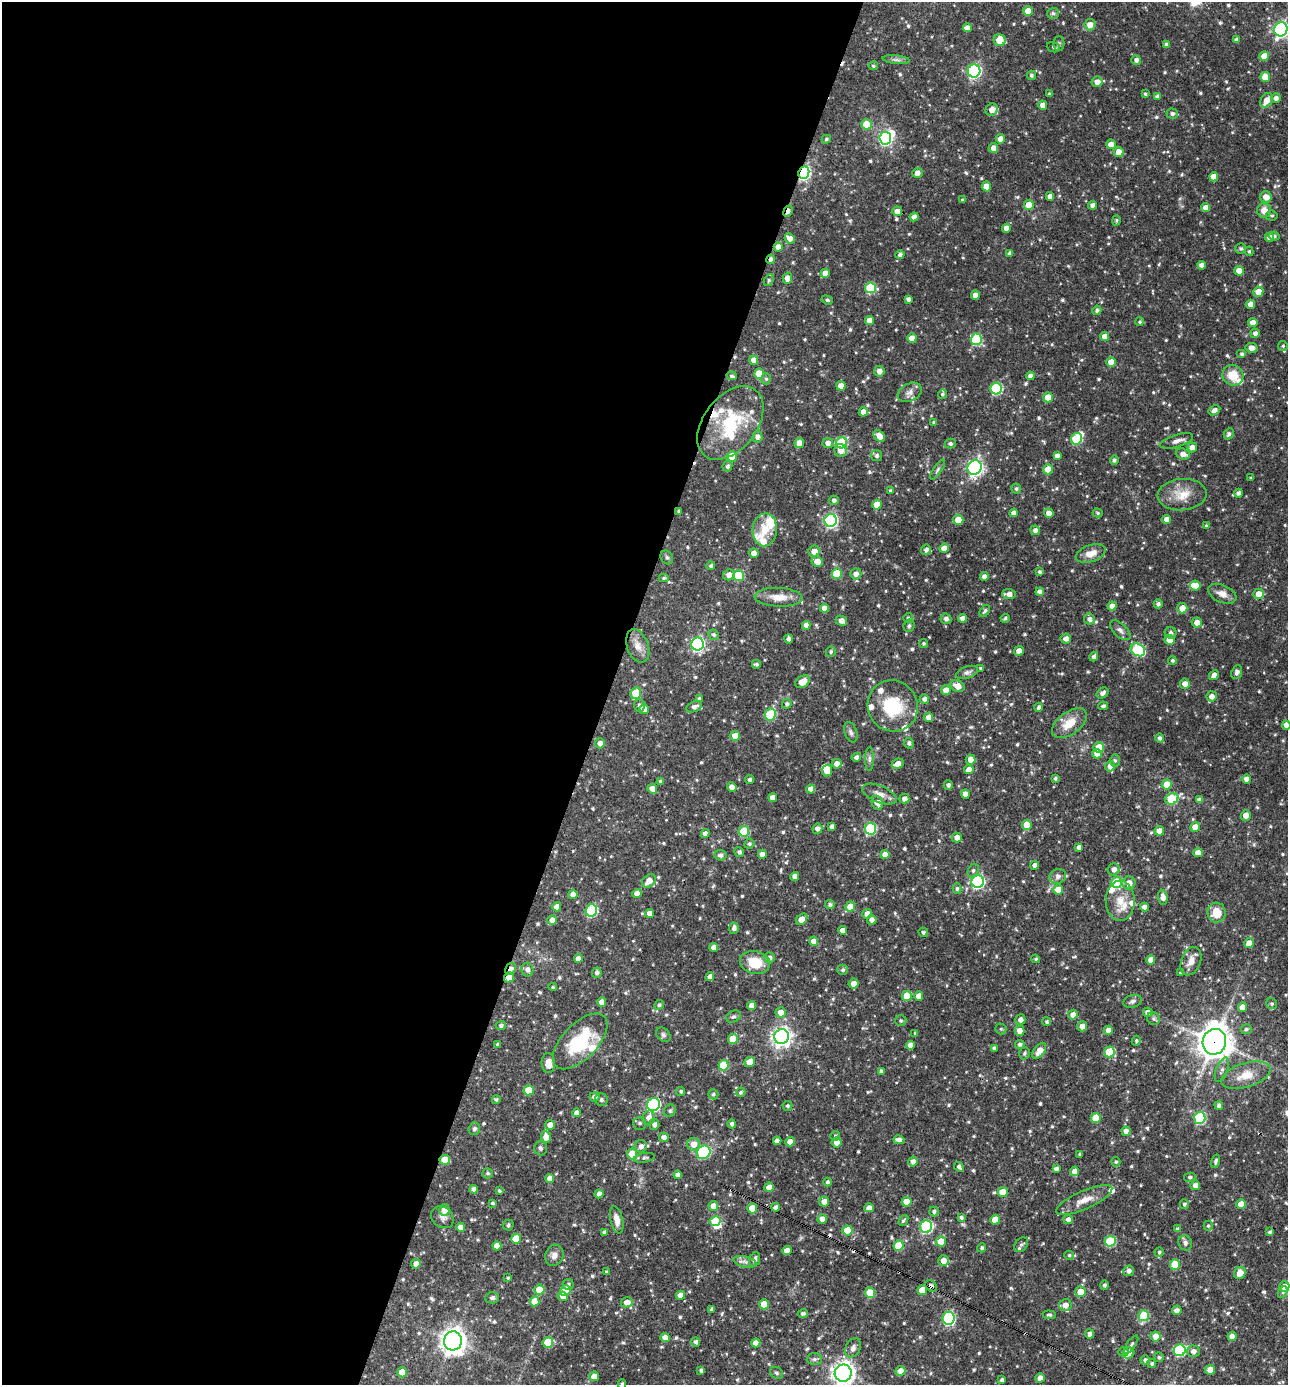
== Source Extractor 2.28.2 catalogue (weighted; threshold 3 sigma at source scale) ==
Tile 5 of 4 x 4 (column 1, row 2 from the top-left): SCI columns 270-1555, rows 2768-4150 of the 5550 x 5536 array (HDU 1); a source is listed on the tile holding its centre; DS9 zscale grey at full resolution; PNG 1290 x 1387 px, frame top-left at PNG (2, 2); each listed source drawn as its Kron ellipse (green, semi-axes under 4 px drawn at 4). Shown black and unused: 47% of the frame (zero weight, under 3 of 4 exposures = <1% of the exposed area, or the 3 px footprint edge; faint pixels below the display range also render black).
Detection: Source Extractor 2.28.2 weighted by HDU 2 'WHT'; one run over the whole footprint, this tile lists its part. Background 0.0682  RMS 0.0037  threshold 0.0164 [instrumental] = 3 sigma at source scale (4.5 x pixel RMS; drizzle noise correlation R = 1.50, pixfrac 1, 0.05/0.05 arcsec/px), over >= 5 px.
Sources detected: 758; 3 inside a brighter object's white glare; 4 cosmic-ray / hot-pixel residue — neither listed nor drawn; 21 inside a brighter listed object's ellipse — not listed separately; of the other 730, all 500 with FLUX_AUTO >= 0.558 (the completeness limit of this list) listed and drawn (230 fainter detections not listed), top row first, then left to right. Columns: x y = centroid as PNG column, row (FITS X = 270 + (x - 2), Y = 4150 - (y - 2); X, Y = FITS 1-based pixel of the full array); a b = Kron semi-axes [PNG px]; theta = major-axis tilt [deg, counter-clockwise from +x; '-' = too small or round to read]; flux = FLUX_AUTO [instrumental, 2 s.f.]
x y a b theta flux
1028 11 5 4 - 5.1
1053 13 6 5 - 0.73
1090 25 5 5 - 2.9
967 28 4 4 - 2.5
1281 29 7 6 - 93
1000 40 6 6 - 6.7
1237 40 4 4 - 1.1
1059 43 7 5 90 0.78
1167 44 4 4 - 1.4
1053 47 7 5 -19 0.67
1264 56 5 4 - 4.3
896 60 13 4 -6 1.2
1136 60 5 5 - 1.2
873 66 4 4 - 0.61
974 71 6 6 - 56
1031 75 4 4 - 0.81
1265 77 5 5 - 5.5
1097 82 5 5 - 2.2
1049 94 3 3 - 0.61
1145 94 4 3 - 0.59
1157 97 4 4 - 0.96
1276 98 5 4 - 1.7
1266 100 8 5 60 3.2
1043 105 4 4 - 2.6
992 110 6 6 - 3
1172 114 5 5 - 0.99
866 124 5 5 - 4.6
885 138 6 6 - 63
826 139 4 4 - 0.6
1000 139 4 4 - 2.4
1111 144 5 5 - 2.4
993 148 5 4 - 2.5
1119 152 5 5 - 2.9
804 172 6 5 - 60
917 173 5 5 - 1.7
1214 177 4 4 - 3.4
987 186 5 4 - 4.2
1050 196 4 4 - 2.4
1266 197 6 5 - 2.9
963 200 3 3 - 0.59
1029 205 5 5 - 4.7
1092 205 4 4 - 1.5
1206 208 4 4 - 2.7
1264 210 7 7 - 3.3
788 211 6 3 68 2.3
897 211 5 5 - 2.6
1272 216 6 5 - 0.61
914 217 4 4 - 2.3
1116 220 5 4 - 0.57
1006 228 4 4 - 2.6
1274 236 5 4 - 0.82
1269 237 4 4 - 2.7
790 238 5 4 - 2
778 247 4 4 - 2.5
1241 248 5 5 - 0.67
1249 251 4 4 - 0.56
1010 253 4 3 - 1.1
900 255 4 4 - 1.1
771 259 5 3 - 1.4
1202 265 4 4 - 2
1239 271 5 4 - 4.2
825 273 4 4 - 2.5
787 278 6 4 74 2.7
769 280 6 4 63 0.57
871 288 5 5 - 19
1258 292 5 5 - 4.5
975 295 4 4 - 2.2
908 299 4 4 - 1.2
827 300 6 4 -19 0.72
1251 304 4 4 - 2.5
1097 310 4 4 - 0.89
869 320 4 4 - 3
1140 322 4 4 - 0.59
1253 322 5 4 - 2.4
1255 333 4 4 - 1.4
1104 336 4 4 - 2.7
912 338 4 4 - 3.8
976 339 6 5 - 27
1283 346 5 5 - 0.61
1251 348 6 5 - 2.1
1242 354 5 4 - 0.81
754 360 4 4 - 2.2
1111 362 5 5 - 4.1
879 371 5 5 - 2.3
759 374 5 5 - 7.1
1233 375 10 10 - 7.1
732 376 5 4 - 0.69
1030 376 4 4 - 1.4
766 379 5 5 - 0.7
841 386 5 4 - 3.9
996 389 6 5 - 33
910 392 13 8 28 2.1
942 394 5 4 - 0.64
1048 397 5 5 - 6.1
1214 410 6 4 31 1.7
863 412 4 4 - 2.6
934 422 4 4 - 0.59
730 423 42 26 52 23
1229 434 6 4 58 1
879 436 6 5 - 2.9
757 437 5 5 - 1.5
1076 439 6 5 - 22
1177 441 17 6 17 1.9
799 443 5 5 - 2.6
828 443 5 5 - 1.8
842 443 6 5 - 25
950 443 5 5 - 0.93
1192 447 5 4 - 2.5
841 450 6 6 - 2.7
1183 454 7 5 -19 2
732 456 5 5 - 9.2
877 456 5 5 - 0.95
1057 456 4 4 - 1.7
1114 460 5 4 - 0.89
727 466 5 5 - 0.96
975 468 7 7 - 100
1048 469 5 5 - 6.1
938 470 12 4 56 0.91
1251 478 3 3 - 0.63
1016 489 5 5 - 0.78
890 491 4 3 - 0.56
1238 493 4 4 - 1.2
1182 495 24 15 4 6.9
834 500 5 5 - 1
877 505 5 5 - 5.9
679 511 3 3 - 0.69
1014 513 4 4 - 2.1
1049 513 5 4 - 2.5
1098 513 5 4 - 0.58
1167 519 4 4 - 2.8
831 520 6 6 - 57
958 520 5 5 - 7.1
1206 526 4 4 - 0.65
765 530 16 12 86 5.7
1035 530 5 4 - 1.4
944 548 4 4 - 3.2
926 550 5 5 - 1.3
814 551 6 5 - 2.9
754 553 4 4 - 2.4
1091 553 15 8 18 3.8
667 558 7 6 - 0.79
817 561 6 5 - 3.5
711 566 4 4 - 0.74
1040 572 4 4 - 0.8
837 573 5 5 - 11
856 574 5 5 - 1.9
729 575 6 5 - 2.1
739 575 5 5 - 17
984 576 4 4 - 1.4
664 578 5 4 - 0.63
1195 585 5 5 - 2.8
1040 592 4 4 - 1.8
1009 594 7 5 -5 2.2
1222 594 15 8 -24 2.7
1259 594 5 5 - 3.8
779 597 24 9 -2 4.8
1158 604 4 4 - 1.1
1112 606 4 4 - 2.4
824 608 4 4 - 2.6
1182 608 5 5 - 3.8
985 611 7 4 57 0.74
908 618 5 5 - 0.65
962 618 4 4 - 2.1
1005 618 4 3 - 0.64
946 619 5 5 - 1.4
1089 619 5 5 - 1.5
841 621 5 4 - 2.4
1197 622 5 5 - 2.7
806 625 4 4 - 2.2
909 626 6 5 - 0.8
1120 630 12 6 -44 1.4
1170 633 6 6 - 1
714 635 5 5 - 0.74
789 639 4 3 - 1.2
1066 639 5 5 - 1.7
1169 640 5 5 - 4.1
924 643 4 4 - 0.64
697 644 6 6 - 57
638 646 17 10 -70 3.4
1138 650 7 6 - 34
1019 651 5 4 - 3.1
831 652 5 5 - 0.77
1094 657 5 4 - 1
1172 660 4 4 - 0.74
756 664 4 3 - 0.58
981 668 4 3 - 0.59
967 672 11 6 19 1.4
1237 672 7 5 67 1
1214 675 5 4 - 2.1
802 682 8 5 31 4.2
1185 684 5 5 - 2.4
957 686 7 5 -28 3.4
946 690 5 5 - 2.7
636 693 6 5 - 11
1102 693 6 5 - 1.4
1212 696 5 5 - 1.9
699 699 4 4 - 0.98
924 699 4 4 - 1.5
787 704 5 4 - 0.87
639 705 6 5 - 1.1
893 706 26 24 -57 17
1103 706 5 4 - 0.81
694 707 8 5 22 1.4
1039 707 4 4 - 1.1
644 709 5 4 - 3.3
770 714 6 5 - 19
928 717 5 4 - 2.2
1069 723 20 11 37 6.3
1286 725 4 4 - 2.4
851 732 10 6 -71 1.1
735 736 5 5 - 4.6
1159 738 4 4 - 0.86
600 743 5 5 - 1.8
909 743 5 5 - 1
1099 747 5 5 - 5.9
1097 754 5 4 - 3
856 757 5 4 - 1.4
869 759 12 4 90 1
970 759 5 5 - 2.5
1115 761 6 5 - 0.77
837 764 5 5 - 2.6
898 764 6 5 - 2.7
1110 766 5 5 - 2.5
969 770 5 4 - 2.8
827 771 6 5 - 5.3
1055 778 4 4 - 0.66
749 779 4 4 - 0.86
1247 779 4 4 - 2.3
660 781 4 4 - 0.7
948 785 4 4 - 1
1167 785 5 5 - 5.5
732 787 5 4 - 2.5
652 789 5 4 - 2.7
811 789 4 4 - 2.9
879 794 18 8 -22 2.7
965 794 4 4 - 2.7
773 798 4 4 - 2.8
904 799 5 5 - 2
1172 799 7 5 27 17
1199 800 4 4 - 1.6
877 803 7 5 -68 2.8
1246 815 5 5 - 2.8
1027 825 5 5 - 4.9
832 826 4 4 - 1.4
1195 827 5 5 - 3.3
817 829 5 5 - 1.7
870 829 6 5 - 27
744 831 5 5 - 16
1159 831 5 4 - 2.8
705 834 4 4 - 1.7
957 837 5 5 - 2.1
749 844 5 4 - 0.72
1079 847 4 4 - 1.6
739 852 5 4 - 0.86
1198 853 5 4 - 2.8
762 854 4 4 - 2.6
720 855 6 5 - 1.2
885 855 5 4 - 2.4
1035 865 4 4 - 1.7
1114 869 6 6 - 1.6
973 870 7 5 64 0.81
795 876 4 4 - 2.4
1058 876 8 7 - 1.4
649 881 8 5 44 3.2
978 882 6 6 - 60
1117 882 5 5 - 20
1129 883 6 6 - 2.9
957 889 5 4 - 0.65
1058 889 5 5 - 4.5
573 894 4 4 - 2.1
637 894 4 4 - 3.1
1163 897 7 5 -83 2.2
1120 901 20 14 -89 5.7
830 905 5 4 - 0.89
557 907 4 4 - 2.5
850 907 5 5 - 5.4
1144 907 4 4 - 1.8
591 911 6 5 - 32
1217 913 10 9 - 5.9
650 914 4 4 - 2.5
867 914 5 5 - 2.6
802 919 6 4 46 3.7
552 920 5 4 - 2.3
872 920 5 5 - 1.6
734 928 5 5 - 1.4
843 930 4 4 - 2.4
923 932 5 4 - 0.63
814 941 4 4 - 3.2
1249 943 5 4 - 3.1
714 947 4 4 - 2.1
769 957 5 5 - 1.1
578 959 4 4 - 2.5
1036 959 4 4 - 0.62
1151 960 4 4 - 3
1191 961 15 9 67 3.3
755 963 15 11 -13 7.6
511 969 6 5 - 1.7
527 970 7 6 - 1.5
843 970 5 5 - 0.79
597 973 5 4 - 1.2
1181 973 4 4 - 0.79
509 977 5 5 - 3
710 977 4 4 - 2.2
854 983 5 5 - 2.4
553 987 4 4 - 0.56
907 996 5 5 - 7.4
919 996 5 4 - 2.9
1132 1001 9 6 18 1.1
602 1002 5 4 - 2.8
1272 1004 6 5 - 0.76
659 1005 5 4 - 0.81
752 1006 4 4 - 3
1242 1007 5 4 - 3
781 1012 5 5 - 2.6
1148 1012 5 4 - 1.7
1073 1015 5 4 - 2.2
733 1017 8 5 28 0.89
1154 1019 7 6 - 0.91
901 1020 6 5 - 0.74
1020 1020 5 5 - 1.7
1047 1022 4 4 - 0.69
501 1025 5 4 - 0.85
1082 1026 5 5 - 2.4
1001 1029 5 5 - 0.6
1246 1029 5 5 - 0.78
1108 1030 4 4 - 2.5
1019 1031 5 5 - 2.6
915 1033 4 3 - 0.6
663 1035 8 6 -46 0.91
782 1037 7 7 - 180
733 1039 5 5 - 8.1
580 1041 35 17 46 21
1136 1041 5 4 - 0.63
1214 1042 13 11 76 520
498 1044 3 3 - 0.66
1020 1044 5 4 - 0.81
910 1045 4 4 - 2.5
994 1048 4 4 - 0.91
1039 1051 9 5 54 3.7
1109 1052 5 5 - 12
1024 1053 6 5 - 0.65
750 1062 5 5 - 4.6
548 1063 10 6 -87 2.9
724 1065 5 5 - 12
1222 1070 13 5 70 1.5
881 1071 4 3 - 1.1
1246 1075 25 12 17 6.5
529 1090 5 5 - 8.2
681 1091 4 4 - 0.7
741 1092 5 4 - 0.63
713 1094 5 5 - 0.73
594 1097 5 4 - 1.7
496 1100 4 4 - 0.6
601 1100 6 6 - 0.81
653 1104 7 6 - 53
1219 1105 4 4 - 1.1
787 1106 5 5 - 0.64
670 1111 6 5 - 0.73
577 1113 4 4 - 2.2
649 1118 7 6 - 2.2
1096 1118 5 5 - 8.5
1200 1118 6 5 - 31
640 1123 6 6 - 0.92
654 1124 5 5 - 1.4
732 1124 4 4 - 1.2
550 1125 5 5 - 2.4
474 1129 6 5 - 0.92
1126 1131 4 4 - 2
835 1136 5 5 - 0.59
546 1137 6 5 - 2.9
664 1137 5 5 - 1.6
899 1140 5 4 - 1.4
777 1141 4 4 - 2
790 1142 5 4 - 2.4
837 1142 5 5 - 2.8
694 1144 6 6 - 3.7
641 1146 6 6 - 1.6
540 1148 7 6 - 0.9
704 1152 7 6 - 19
632 1154 5 5 - 9.1
1080 1154 3 3 - 0.67
644 1158 10 5 10 0.91
445 1160 5 5 - 7
1216 1161 7 4 76 0.75
913 1162 5 4 - 1.8
1116 1162 5 4 - 0.6
959 1167 5 4 - 0.97
1056 1169 4 4 - 1.3
1075 1171 4 4 - 3
488 1173 5 5 - 0.65
678 1175 4 4 - 2.4
1190 1177 6 4 12 0.6
550 1178 4 4 - 2.5
827 1182 4 4 - 0.84
1195 1185 5 4 - 2
769 1187 4 4 - 2.9
474 1189 4 4 - 1.7
499 1191 3 3 - 0.6
1003 1192 5 5 - 5.7
599 1194 4 4 - 1.6
1084 1200 30 9 24 4.8
824 1202 5 5 - 2.3
907 1202 5 5 - 5.2
492 1203 4 3 - 0.65
1184 1204 5 4 - 0.57
1241 1204 5 4 - 3.3
713 1206 5 5 - 3
776 1207 4 4 - 1.6
752 1208 5 5 - 7.9
869 1208 4 4 - 2.4
444 1210 6 5 - 3.1
934 1211 5 4 - 0.89
442 1217 12 10 -42 1.9
961 1217 4 4 - 0.82
822 1219 5 4 - 2.5
1068 1219 5 4 - 1.4
617 1220 14 6 -78 2.7
903 1220 6 3 51 0.66
995 1220 5 5 - 6.4
715 1221 5 5 - 11
508 1225 5 5 - 0.56
1208 1226 5 4 - 0.57
461 1227 4 4 - 2.9
926 1227 6 6 - 36
1178 1229 4 4 - 1.1
847 1230 5 5 - 8.9
604 1232 4 4 - 0.91
1269 1232 3 3 - 0.61
516 1239 5 5 - 7.3
941 1241 5 5 - 6
1110 1241 5 5 - 18
1185 1243 8 6 -66 1.3
1021 1245 8 6 48 0.95
497 1246 4 4 - 3.2
898 1246 5 5 - 11
982 1248 4 4 - 0.74
787 1251 5 4 - 3.2
1159 1252 4 4 - 0.6
554 1255 11 9 66 2
1069 1255 5 4 - 0.64
754 1259 8 5 72 1.3
943 1261 5 5 - 2.5
745 1262 11 5 -12 1.5
416 1264 5 4 - 2.2
1175 1264 5 5 - 11
1129 1271 5 5 - 1.4
607 1272 4 4 - 0.75
1240 1273 6 5 - 3.6
508 1278 4 3 - 0.57
568 1284 5 5 - 0.94
1104 1285 4 4 - 0.85
931 1286 6 5 - 1.1
1284 1287 5 5 - 3.3
539 1290 5 5 - 7.1
565 1290 5 5 - 10
922 1290 5 5 - 5.4
1080 1292 5 5 - 4.9
1283 1292 6 4 63 0.61
870 1293 5 5 - 9.1
680 1295 4 4 - 3.2
563 1296 5 4 - 2.6
492 1298 7 6 - 1
535 1301 5 5 - 6.1
627 1302 6 5 - 2.5
764 1304 5 5 - 7.6
1065 1305 6 6 - 2.5
712 1309 4 3 - 1
1177 1310 5 4 - 1.7
803 1313 5 4 - 0.81
1049 1315 7 4 -7 0.67
1144 1316 5 5 - 17
949 1318 6 6 - 45
1090 1334 4 4 - 1.4
1155 1336 5 5 - 2.9
665 1337 4 4 - 2.5
1232 1337 4 4 - 2.6
453 1341 9 9 - 300
548 1342 5 5 - 12
696 1342 5 4 - 1.1
756 1343 4 4 - 2.7
1131 1345 11 4 55 0.78
853 1348 10 7 63 1.6
1180 1350 6 6 - 31
1193 1351 6 5 - 1.7
1123 1352 5 4 - 0.59
1129 1353 6 5 - 2.5
1159 1357 5 4 - 0.64
814 1359 7 6 - 0.9
1145 1360 4 4 - 1.1
1152 1364 4 4 - 0.77
701 1370 4 3 - 0.91
1210 1370 5 5 - 3.3
900 1371 5 5 - 2.6
402 1372 5 5 - 7.4
777 1373 7 5 -32 0.75
843 1373 8 8 - 220
594 1376 5 4 - 2.5
1040 1378 5 4 - 2.4
1002 1380 4 3 - 1
622 1384 4 3 - 0.64
Overlapping masked pixels (flux is a lower limit): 10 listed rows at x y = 804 172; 788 211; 771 259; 679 511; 511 969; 509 977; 1214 1042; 445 1160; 776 1207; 931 1286
Isophote crosses this tile's border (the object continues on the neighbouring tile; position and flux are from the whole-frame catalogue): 4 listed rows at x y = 1281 29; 1286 725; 843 1373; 622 1384